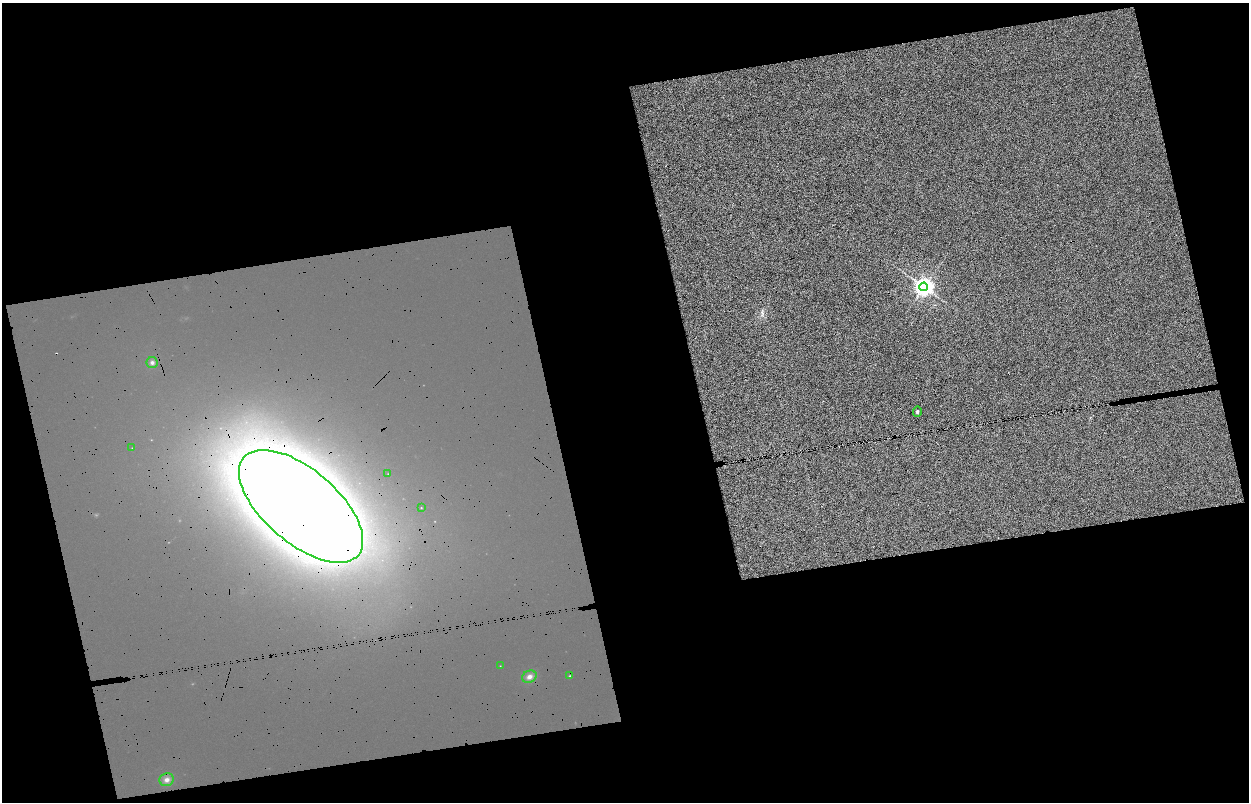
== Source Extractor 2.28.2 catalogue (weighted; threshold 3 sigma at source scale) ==
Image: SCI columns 38-2530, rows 22-1621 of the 2567 x 1638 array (HDU 1 of 3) = the unmasked area's bounding box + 8 px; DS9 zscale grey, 2 x 2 block average (1 PNG px = mean of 2 x 2 image px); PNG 1251 x 804 px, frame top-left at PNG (2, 3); each listed source drawn as its Kron ellipse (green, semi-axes under 4 px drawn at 4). Shown black and unused: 49% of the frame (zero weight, under 4 of 8 exposures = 4% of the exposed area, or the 3 px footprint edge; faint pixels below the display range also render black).
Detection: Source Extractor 2.28.2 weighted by HDU 2 'WHT'. Background 0.0247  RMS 0.057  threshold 0.232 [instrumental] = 3 sigma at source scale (4.09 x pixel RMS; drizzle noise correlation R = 1.36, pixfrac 0.8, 0.0396/0.0396 arcsec/px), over >= 5 px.
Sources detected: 12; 1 cosmic-ray / hot-pixel residue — neither listed nor drawn; the other 11 listed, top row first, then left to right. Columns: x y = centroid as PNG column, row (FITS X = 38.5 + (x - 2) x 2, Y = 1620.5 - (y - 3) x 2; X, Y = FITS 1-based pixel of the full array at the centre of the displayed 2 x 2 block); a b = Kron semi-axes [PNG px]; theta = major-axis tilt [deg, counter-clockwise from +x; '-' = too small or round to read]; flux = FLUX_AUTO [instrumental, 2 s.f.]
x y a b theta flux
924 287 4 4 - 5200
152 363 5 5 - 16
917 412 5 3 - 15
132 448 2 2 - 1.8
388 474 2 2 - 2.1
301 506 75 37 -40 16000
421 508 2 2 - 2.5
500 666 2 2 - 1.8
570 676 4 3 - 4.6
529 677 7 6 - 27
167 780 7 6 - 28
Overlapping masked pixels (flux is a lower limit): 1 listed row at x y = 301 506
Diffuse or blended objects may show on this block-average render without a row.